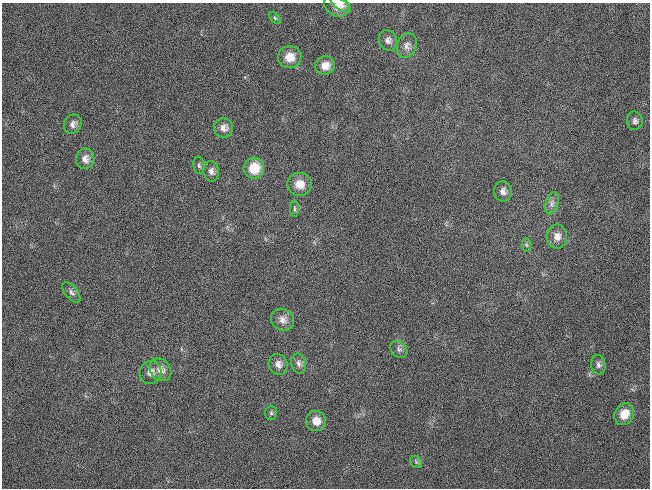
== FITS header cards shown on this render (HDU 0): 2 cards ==
NAXIS1  =                  648 / length of data axis 1
NAXIS2  =                  486 / length of data axis 2

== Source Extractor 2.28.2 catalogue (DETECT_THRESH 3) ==
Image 648 x 486 px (HDU 0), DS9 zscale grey, 1 PNG px = 1 image px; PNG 652 x 490 px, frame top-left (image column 1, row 486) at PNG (2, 3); each listed source drawn as its Kron ellipse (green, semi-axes under 4 px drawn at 4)
Background 137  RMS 27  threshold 80.3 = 3 sigma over >= 5 px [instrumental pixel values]
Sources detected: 32; all 32 listed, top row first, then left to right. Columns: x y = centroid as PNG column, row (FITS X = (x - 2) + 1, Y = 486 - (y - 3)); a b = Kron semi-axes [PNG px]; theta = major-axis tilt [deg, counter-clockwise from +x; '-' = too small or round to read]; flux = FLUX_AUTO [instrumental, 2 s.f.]
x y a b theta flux
341 4 12 5 -34 7700
337 5 13 10 -34 16000
275 18 7 4 -45 2800
388 40 10 9 - 8500
407 45 12 10 70 11000
290 57 12 11 - 25000
325 66 10 9 - 18000
635 121 9 8 - 6200
73 124 10 8 59 8600
223 128 10 9 - 11000
85 159 10 9 - 12000
199 165 9 5 -81 4100
254 168 10 10 - 44000
211 171 10 7 -85 8300
300 184 12 11 - 22000
503 191 10 9 - 8800
552 203 11 6 74 8000
294 209 8 4 -90 3500
557 236 12 10 -89 16000
526 245 7 4 -89 3200
71 292 12 6 -50 6000
283 320 12 10 -37 13000
399 349 9 7 -45 6100
299 363 10 7 -77 7400
278 364 10 9 - 12000
598 365 9 7 -81 6100
160 370 12 10 -52 14000
150 372 12 11 - 12000
271 413 7 6 - 3400
624 414 11 9 63 28000
316 421 10 10 - 18000
416 462 6 5 - 3000